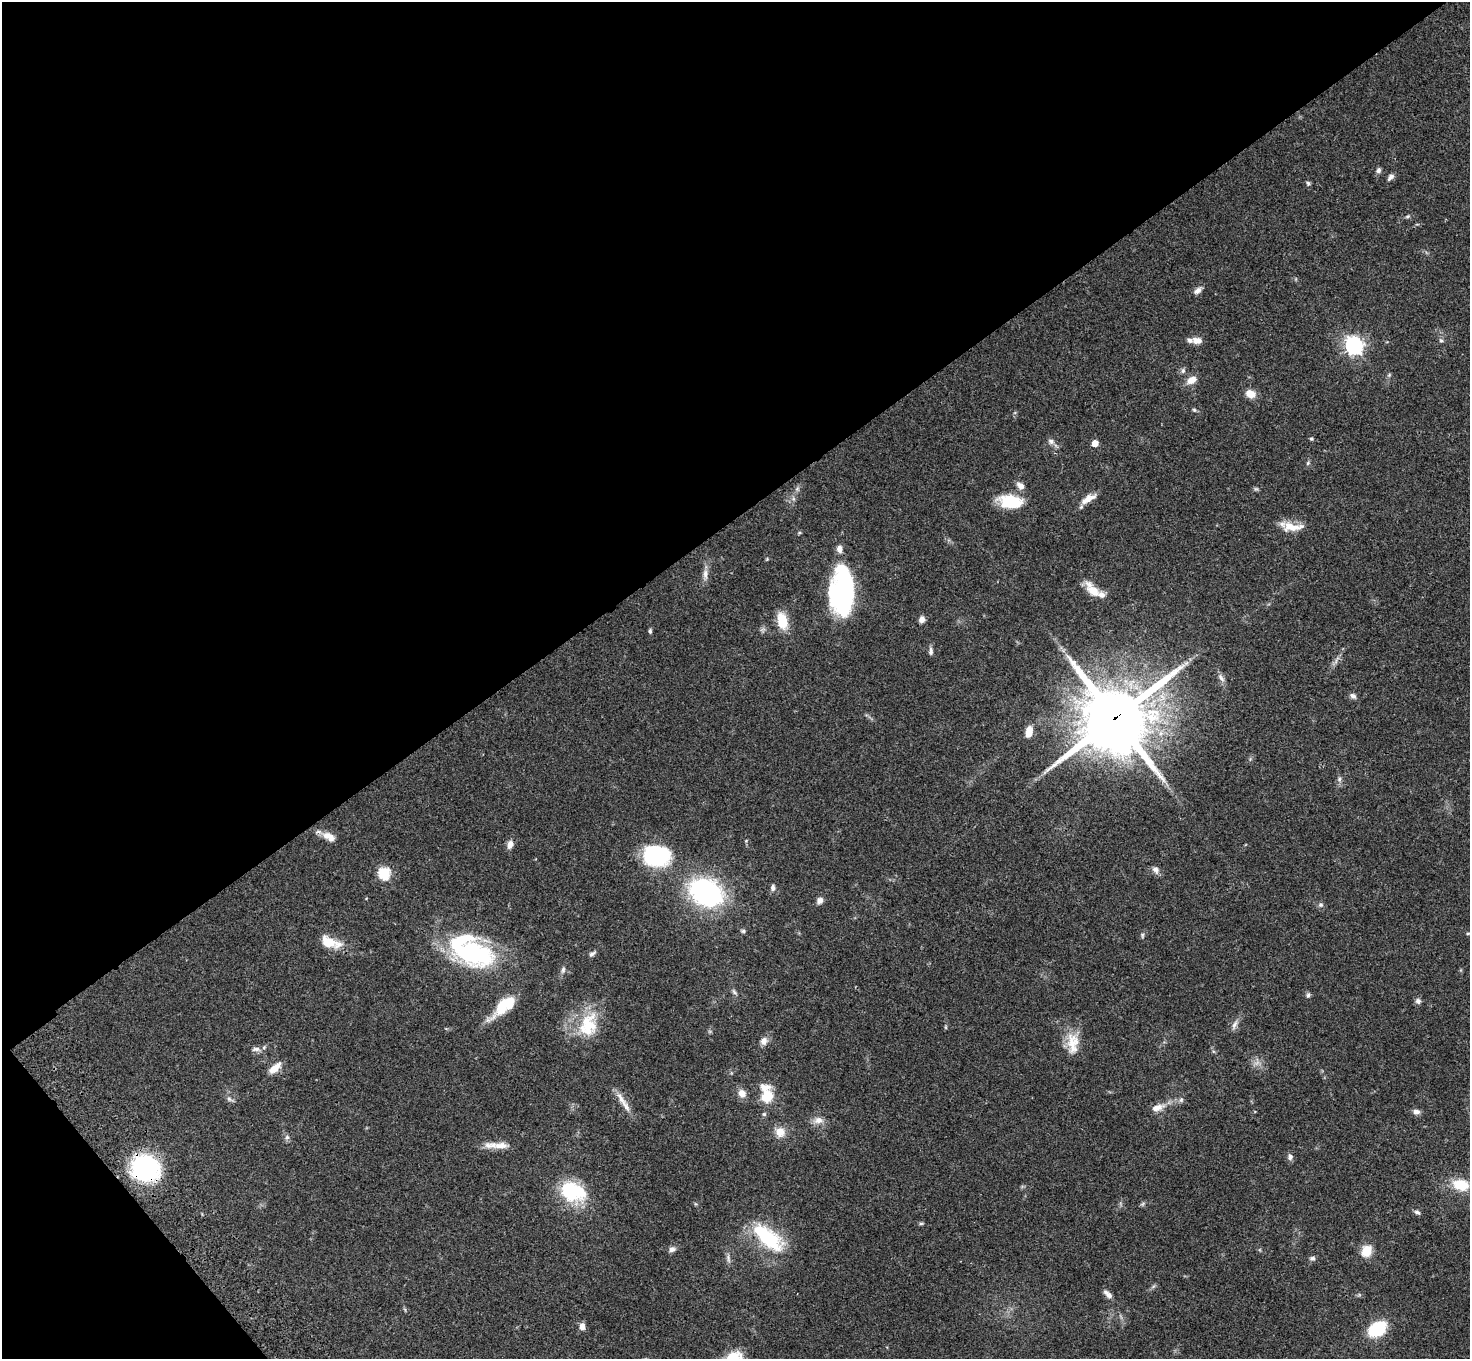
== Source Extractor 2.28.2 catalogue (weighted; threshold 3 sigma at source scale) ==
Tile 5 of 4 x 4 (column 1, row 2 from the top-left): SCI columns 106-1573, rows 3093-4449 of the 6081 x 6045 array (HDU 1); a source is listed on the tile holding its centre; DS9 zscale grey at full resolution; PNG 1472 x 1361 px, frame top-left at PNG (2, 2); no overlay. Shown black and unused: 40% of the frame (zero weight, under 3 of 4 exposures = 6% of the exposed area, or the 3 px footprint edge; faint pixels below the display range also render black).
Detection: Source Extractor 2.28.2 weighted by HDU 2 'WHT'; one run over the whole footprint, this tile lists its part. Background 0.0477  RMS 0.0052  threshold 0.0235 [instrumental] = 3 sigma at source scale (4.5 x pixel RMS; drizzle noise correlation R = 1.50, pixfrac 1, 0.05/0.05 arcsec/px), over >= 5 px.
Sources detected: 97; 2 inside a brighter object's white glare — not listed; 4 inside a brighter listed object's ellipse — not listed separately; the other 91 listed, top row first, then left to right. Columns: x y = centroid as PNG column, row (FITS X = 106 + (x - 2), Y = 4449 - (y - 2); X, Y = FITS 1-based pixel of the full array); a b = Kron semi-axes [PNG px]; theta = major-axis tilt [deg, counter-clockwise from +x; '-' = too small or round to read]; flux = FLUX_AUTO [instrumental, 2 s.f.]
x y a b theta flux
1379 170 7 6 - 1.5
1390 177 9 5 52 1.8
1308 183 6 5 - 0.9
1408 216 7 4 31 0.79
1198 291 11 7 39 2.4
1197 340 12 8 1 3.5
1441 340 7 5 -39 1
1354 345 7 7 - 200
1183 371 7 5 70 1.2
1389 375 6 4 46 0.7
1191 380 13 9 28 4.7
1250 394 11 9 -23 5.3
1194 410 6 4 -43 0.75
1311 439 5 4 - 0.64
1051 441 9 7 -32 1.9
1095 443 5 5 - 6.1
1308 463 6 4 48 0.75
1020 486 11 7 -42 3
1256 489 7 4 0 0.81
793 499 6 6 - 1.3
1088 499 22 8 29 5.2
1010 501 29 15 -6 16
1292 527 27 9 -1 8.9
839 549 9 7 -82 2.6
767 559 4 4 - 0.5
705 574 17 7 88 3.3
1093 591 21 12 -35 8
842 593 40 20 90 97
922 619 7 6 - 2.9
782 621 16 9 -79 13
650 631 5 4 - 0.9
931 651 11 5 89 1.6
1221 678 14 5 -55 2.1
1353 696 8 6 -33 1.7
1115 718 25 23 34 3800
1029 732 12 7 79 5.7
1339 779 8 5 73 1.3
329 837 18 10 -29 4.8
510 844 10 7 70 2.9
656 856 25 18 -5 53
1155 870 11 8 -58 2.3
384 873 6 6 - 47
773 888 9 6 -88 1.7
706 892 32 23 -27 86
820 900 8 7 - 2.3
1321 905 6 6 - 1.2
743 931 6 4 1 0.86
1468 933 5 3 - 0.5
1142 935 8 4 90 0.83
328 942 22 14 -31 9.8
470 953 54 28 -18 66
592 954 9 5 29 1.4
563 970 9 6 81 1.6
734 992 10 5 -52 1.2
1308 995 7 5 89 1
1418 1001 7 7 - 1.7
504 1006 34 13 42 17
1234 1025 14 6 67 2.4
589 1026 36 24 54 22
946 1027 6 4 -90 0.55
764 1041 10 9 - 2.8
1073 1043 30 15 -90 11
256 1049 12 6 5 2.2
275 1068 18 8 41 5.2
742 1093 11 9 -46 3.6
767 1094 24 14 -78 15
621 1098 22 8 -58 4.7
229 1099 10 6 -39 1.7
1181 1100 7 6 - 1.2
1157 1108 19 9 17 4.8
1416 1112 9 7 -3 2.1
818 1120 14 9 6 3.9
780 1132 12 11 - 6.2
287 1137 6 6 - 1.3
500 1146 25 9 2 6.1
1290 1157 9 7 -81 1.8
146 1168 22 20 -30 79
1461 1185 17 11 -13 15
572 1192 30 21 -18 31
1143 1204 7 5 36 0.87
1417 1212 9 5 -27 1.2
921 1224 6 4 1 0.67
768 1237 39 17 -40 36
672 1249 8 7 - 1.9
1366 1251 13 10 63 8.1
728 1258 14 5 -80 1.9
1312 1258 8 5 7 1.1
1108 1294 13 5 -43 2.6
582 1326 7 6 - 3.1
1377 1329 13 9 34 34
733 1356 19 11 3 11
Overlapping masked pixels (flux is a lower limit): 2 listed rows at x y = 1115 718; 146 1168
Isophote crosses this tile's border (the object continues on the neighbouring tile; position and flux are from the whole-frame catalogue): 1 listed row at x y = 733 1356